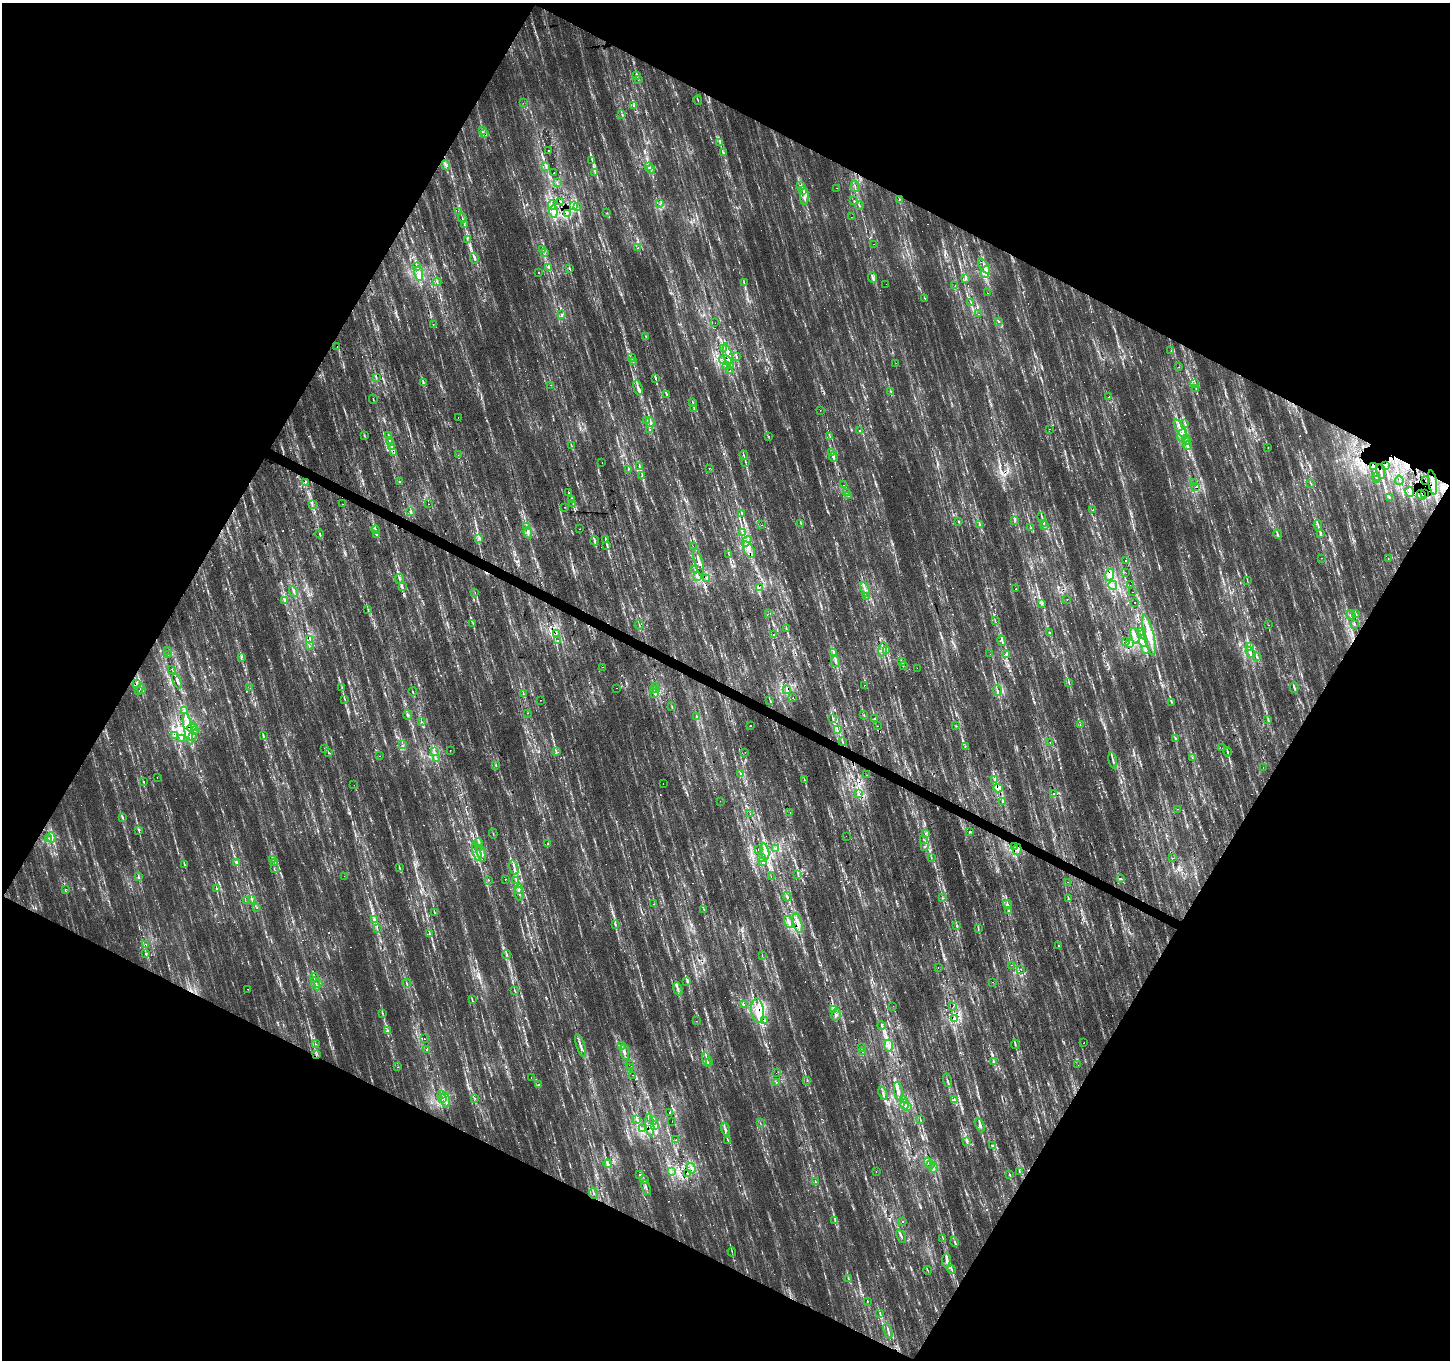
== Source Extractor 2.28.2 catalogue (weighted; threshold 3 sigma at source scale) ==
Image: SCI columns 3-5792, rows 259-5689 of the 5792 x 5881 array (HDU 1 of 3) = the unmasked area's bounding box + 8 px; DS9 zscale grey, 4 x 4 block average (1 PNG px = mean of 4 x 4 image px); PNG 1452 x 1362 px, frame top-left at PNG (2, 3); each listed source drawn as its Kron ellipse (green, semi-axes under 4 px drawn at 4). Shown black and unused: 47% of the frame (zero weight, under 2 of 3 exposures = <1% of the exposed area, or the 3 px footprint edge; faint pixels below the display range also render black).
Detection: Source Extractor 2.28.2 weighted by HDU 2 'WHT'. Background 0.0153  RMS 0.0065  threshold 0.0292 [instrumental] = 3 sigma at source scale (4.5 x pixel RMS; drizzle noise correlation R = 1.50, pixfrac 1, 0.0396/0.0396 arcsec/px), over >= 5 px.
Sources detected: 1316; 16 too faint to see at this stretch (4 x 4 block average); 152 cosmic-ray / hot-pixel residue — neither listed nor drawn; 36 coinciding with a brighter row at this scale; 81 inside a brighter listed object's ellipse — not listed separately; of the other 1031, all 500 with FLUX_AUTO >= 2.12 (the completeness limit of this list) listed and drawn (531 fainter detections not listed), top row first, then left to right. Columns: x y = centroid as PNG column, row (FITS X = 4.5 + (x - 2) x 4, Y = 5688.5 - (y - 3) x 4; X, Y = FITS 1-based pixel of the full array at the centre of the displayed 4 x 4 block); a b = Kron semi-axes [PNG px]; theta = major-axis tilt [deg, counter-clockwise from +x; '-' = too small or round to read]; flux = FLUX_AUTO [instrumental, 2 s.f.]
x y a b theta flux
637 76 2 2 - 2.2
638 79 2 2 - 2.4
698 100 4 2 - 3
523 103 2 2 - 7.2
634 106 4 3 - 8.5
622 115 4 2 - 3.9
482 131 3 2 - 3.6
485 133 2 2 - 5.4
720 143 3 2 - 3.6
549 150 2 2 - 28
723 153 4 2 - 3.5
592 160 3 2 - 3.1
446 165 5 2 - 6.3
546 166 2 2 - 2.6
648 167 4 2 - 5.4
651 170 4 2 - 6.1
554 172 2 2 - 17
595 173 3 2 - 3.1
557 182 4 2 - 3.7
800 186 2 2 - 2.6
855 187 5 2 - 5.8
836 188 2 2 - 2.8
803 190 3 2 - 4
805 197 8 3 88 19
854 200 2 2 - 2.7
899 200 3 2 - 3.1
561 202 2 2 - 9.9
659 204 2 2 - 8.1
552 205 5 2 - 7.7
573 206 4 2 - 8.5
577 206 3 2 - 2.9
859 206 4 2 - 4.2
458 211 2 2 - 4.5
554 211 6 4 -89 22
567 213 2 2 - 47
607 213 2 2 - 2.9
852 217 2 2 - 3.8
462 218 5 2 - 4.8
464 225 4 2 - 7
467 239 2 2 - 2.5
873 244 2 2 - 2.2
638 248 2 2 - 8.1
543 250 3 2 - 2.6
545 252 2 2 - 3.6
474 258 5 3 - 8
417 266 3 3 - 5.2
984 266 9 3 -55 15
549 268 4 2 - 4.5
569 268 3 2 - 3.7
539 272 2 2 - 20
985 272 6 4 73 26
419 274 7 4 -79 30
873 278 5 2 - 8.7
966 278 3 2 - 3.6
437 282 4 2 - 4.3
744 282 2 2 - 2.8
886 284 2 2 - 4.5
955 286 2 2 - 8.9
987 293 2 2 - 7.2
925 298 2 2 - 2.3
971 302 4 2 - 3.6
979 314 2 2 - 7
562 315 3 2 - 3.5
998 321 2 2 - 6.8
715 323 2 2 - 3.7
433 324 2 2 - 2.2
646 336 2 2 - 2.3
337 346 2 2 - 3.1
723 348 4 2 - 4.3
1171 351 2 2 - 2.8
728 356 13 3 -74 31
736 356 3 2 - 3.3
632 358 4 2 - 3
725 360 7 4 -11 26
633 362 2 2 - 2.8
896 363 2 2 - 4.1
726 365 2 2 - 15
1178 367 2 2 - 2.6
730 371 2 2 - 24
376 377 3 2 - 3.5
655 378 3 2 - 4.7
423 383 3 2 - 3.6
1195 384 2 2 - 2.2
550 385 2 2 - 7.8
638 388 8 3 -74 16
1196 389 2 2 - 2.1
891 392 4 2 - 3.4
666 394 3 2 - 4.6
1109 397 2 2 - 5.5
373 399 4 2 - 2.5
693 402 3 2 - 3.8
694 409 3 2 - 2.9
820 410 2 2 - 6.8
458 417 2 2 - 14
647 420 2 2 - 2.7
650 422 5 2 - 7.5
1185 424 3 2 - 2.7
1049 429 2 2 - 3.6
1180 429 10 3 -60 27
650 430 2 2 - 2.3
860 431 2 2 - 2.2
388 435 3 2 - 3.4
1182 435 6 4 71 35
364 436 2 2 - 2.3
769 436 2 2 - 3.1
830 437 3 2 - 3.1
389 440 2 2 - 2.7
1186 440 5 2 - 6.4
390 443 2 2 - 2.5
571 445 3 2 - 2.6
391 446 2 2 - 3.6
1188 446 4 2 - 8.2
1268 447 2 2 - 36
394 452 3 2 - 3.5
831 452 3 2 - 3.7
458 455 2 2 - 3.4
744 455 4 2 - 3.9
833 457 5 2 - 7.9
602 462 2 2 - 2.4
745 462 2 2 - 2.4
1373 466 4 2 - 7
1386 466 2 2 - 2.4
639 467 3 2 - 3.6
709 468 2 2 - 3.7
628 469 3 2 - 4.4
1381 471 7 2 -78 10
642 476 2 2 - 3.3
1376 477 3 2 - 3.1
1377 480 2 2 - 2.7
1399 480 4 2 - 2.5
1426 481 2 2 - 2.2
305 482 3 2 - 3.3
400 482 2 2 - 3.8
1433 482 12 2 -80 22
1194 483 2 2 - 4.7
1311 483 3 2 - 3
843 485 2 2 - 10
1196 487 2 2 - 51
846 492 2 2 - 2.6
1410 492 5 2 - 9.4
569 493 2 2 - 4.4
1425 493 2 2 - 2.4
1421 495 5 2 - 7.4
849 496 2 2 - 3
1389 497 2 2 - 2.8
572 499 4 2 - 5.9
573 503 3 2 - 5.3
342 504 2 2 - 2.5
428 504 2 2 - 2.2
312 505 2 2 - 2.4
565 507 2 2 - 3.2
1092 510 2 2 - 2.5
410 511 2 2 - 3.1
742 514 3 2 - 3.1
1042 517 3 2 - 2.6
1014 520 3 2 - 5.8
959 522 2 2 - 3.7
1044 523 3 2 - 3.4
801 524 2 2 - 3.1
979 524 3 2 - 2.7
761 525 2 2 - 3.1
1318 525 5 2 - 6.6
526 526 2 2 - 4.5
1044 526 3 2 - 3.4
1031 527 2 2 - 3
580 529 2 2 - 3.8
376 530 4 2 - 4.8
743 532 2 2 - 2.6
528 533 6 3 -70 9.7
320 534 4 2 - 5.5
1277 534 5 2 - 9.2
1321 534 3 2 - 3.1
377 535 2 2 - 2.3
479 538 3 2 - 2.6
606 539 2 2 - 2.8
594 541 4 2 - 7.3
747 541 6 2 55 11
607 545 3 2 - 3.2
693 547 2 2 - 3.1
749 550 9 5 -60 31
729 555 2 2 - 2.1
1322 558 2 2 - 3.4
1388 559 3 2 - 2.3
1125 561 2 2 - 12
699 562 14 2 -76 18
695 569 2 2 - 2.3
1126 573 2 2 - 2.4
1109 575 6 4 68 31
698 577 3 2 - 3.8
707 578 3 2 - 3.4
399 579 5 2 - 5.3
1247 580 4 2 - 3.3
1113 585 4 2 - 6.4
1130 585 2 2 - 3.6
402 587 3 2 - 5.3
759 587 2 2 - 3.4
865 589 7 3 -70 15
1016 589 2 2 - 3.9
294 591 6 2 -70 8.3
1132 592 2 2 - 8.1
475 593 2 2 - 2.3
866 596 2 2 - 2.1
1067 599 2 2 - 22
285 601 4 2 - 5.4
1135 602 2 2 - 40
1042 604 3 2 - 4
368 610 2 2 - 2.4
768 614 2 2 - 4.8
1356 614 3 2 - 2.6
1351 615 4 2 - 5.8
995 621 3 2 - 2.7
473 624 3 2 - 2.4
639 625 5 2 - 3.3
1269 625 2 2 - 4.9
1354 625 2 2 - 3.2
786 629 2 2 - 2.5
1141 632 4 2 - 5.1
1050 633 3 2 - 2.4
556 634 2 2 - 2.8
773 635 2 2 - 20
1142 635 3 2 - 5.8
1149 635 21 5 -77 63
1135 636 8 2 -77 11
310 639 2 2 - 11
558 641 2 2 - 5.7
1002 641 5 2 - 8
1143 641 6 3 -83 18
1125 642 2 2 - 43
1130 644 3 2 - 4.9
310 646 2 2 - 2.3
1249 647 2 2 - 2.6
882 649 7 3 79 17
887 650 4 2 - 7.4
1146 650 3 2 - 13
167 651 2 2 - 3.6
834 652 3 2 - 4.9
1250 653 6 3 -54 12
168 654 2 2 - 6.3
990 654 2 2 - 2.8
1006 655 2 2 - 4.5
241 657 3 2 - 4.7
1257 657 2 2 - 3.8
835 661 6 3 -79 11
901 662 3 2 - 3.8
903 666 2 2 - 2.4
602 667 2 2 - 3.6
917 668 2 2 - 3
172 669 2 2 - 9.5
177 681 8 2 -65 9.5
1069 682 3 2 - 3.3
137 683 3 2 - 4.4
865 685 2 2 - 3.8
655 687 2 2 - 8.5
250 688 2 2 - 2.4
342 688 2 2 - 2.3
616 688 2 2 - 4.5
1294 688 5 2 - 7.2
141 689 5 2 - 8.4
654 689 2 2 - 3.2
656 689 2 2 - 18
786 689 3 2 - 4.5
139 690 2 2 - 2.9
997 690 5 3 - 7.9
413 692 4 2 - 3.7
523 694 2 2 - 2.6
655 694 2 2 - 2.3
793 697 2 2 - 8.2
345 700 3 2 - 2.2
540 700 2 2 - 3.9
770 700 2 2 - 2.5
1171 702 2 2 - 2.2
672 707 3 2 - 2.7
184 711 2 2 - 3.6
528 713 2 2 - 2.2
408 715 5 2 - 5.7
864 715 2 2 - 3.3
696 716 2 2 - 2.3
875 718 2 2 - 2.7
833 719 2 2 - 3.3
1268 719 3 2 - 3.2
422 722 2 2 - 3.3
750 725 2 2 - 4.1
1080 725 2 2 - 2.5
878 726 2 2 - 5.7
956 726 2 2 - 2.3
192 727 5 2 - 10
195 728 3 2 - 3.1
188 729 16 3 -80 87
837 729 4 2 - 3.9
195 730 2 2 - 2.3
175 735 3 3 - 10
263 735 2 2 - 3.2
192 737 2 2 - 37
1175 738 2 2 - 3
181 739 3 2 - 3.7
842 742 4 2 - 5.1
1050 742 2 2 - 4.9
402 745 2 2 - 2.3
965 746 2 2 - 2.6
324 748 2 2 - 3.8
1222 748 2 2 - 4.1
450 750 2 2 - 3.3
434 751 3 2 - 4.8
556 752 3 2 - 2.3
745 752 2 2 - 2.3
1227 752 4 2 - 4.5
328 753 2 2 - 2.9
379 756 2 2 - 2.4
1192 757 3 2 - 2.3
436 758 2 2 - 2.6
1113 760 8 2 -79 9.4
496 765 2 2 - 4.6
1263 767 2 2 - 3.8
740 774 4 2 - 5.3
867 775 2 2 - 2.3
157 778 2 2 - 2.6
804 779 2 2 - 2.1
995 780 3 2 - 2.6
144 782 3 2 - 2.8
663 784 2 2 - 2.2
354 785 2 2 - 2.3
998 788 5 4 - 16
858 793 2 2 - 3
1053 793 2 2 - 20
720 801 2 2 - 5.4
1002 801 2 2 - 2.5
1178 809 2 2 - 6.8
790 813 2 2 - 4
750 814 2 2 - 2.2
122 817 4 2 - 4.8
138 830 4 2 - 3.1
970 831 2 2 - 2.8
493 833 5 2 - 2.7
925 833 2 2 - 2.8
846 836 2 2 - 3
51 837 5 3 - 12
48 838 2 2 - 44
924 840 3 2 - 3.2
479 844 6 2 -81 8.7
547 844 2 2 - 3.9
925 846 2 2 - 4.5
1014 847 2 2 - 2.4
758 849 2 2 - 79
775 849 2 2 - 8.3
1017 849 6 2 -87 10
765 851 8 2 -77 12
477 852 9 3 -75 21
481 853 8 3 -75 18
762 857 4 2 - 10
931 858 3 2 - 3.5
1173 858 2 2 - 3.4
273 859 2 2 - 2.5
236 862 3 2 - 5.5
763 862 2 2 - 3
274 863 3 2 - 2.8
184 864 3 2 - 3.4
514 867 7 2 -77 11
274 868 3 2 - 2.7
400 868 2 2 - 2.5
798 874 2 2 - 2.3
344 876 2 2 - 2.2
771 876 2 2 - 2.4
138 877 3 2 - 4.8
505 879 2 2 - 2.5
1121 879 3 2 - 3
489 880 2 2 - 4.9
516 880 2 2 - 3
1068 882 2 2 - 2.2
66 889 2 2 - 8.9
216 889 3 2 - 3.6
519 889 4 2 - 9.2
519 893 7 2 -78 7.2
787 897 5 2 - 6.5
942 898 2 2 - 2.2
1068 899 2 2 - 3.2
247 900 2 2 - 3.1
252 900 4 2 - 3.3
654 904 2 2 - 5.8
1007 904 4 2 - 4.7
257 907 2 2 - 2.3
703 909 2 2 - 2.9
1009 910 2 2 - 2.7
435 913 2 2 - 2.3
374 919 4 2 - 5.2
788 922 6 3 -74 14
798 923 10 3 -74 24
615 925 3 2 - 3
957 926 3 2 - 3.3
377 928 2 2 - 2.9
978 929 3 2 - 2.5
430 934 3 2 - 2.5
146 945 2 2 - 5.4
1059 946 4 2 - 2.7
146 953 3 2 - 3.9
507 954 4 2 - 5.9
762 956 2 2 - 3
1012 965 2 2 - 9.9
938 968 2 2 - 2.7
1021 969 2 2 - 3
314 978 4 2 - 4.4
687 982 2 2 - 3
993 982 2 2 - 2.8
406 983 4 2 - 4.1
316 984 7 3 -66 11
319 984 2 2 - 3.2
248 989 2 2 - 8.4
678 989 7 2 -70 9.6
514 991 4 2 - 3
472 1000 2 2 - 2.2
743 1004 3 2 - 3.6
893 1006 2 2 - 3.5
953 1006 2 2 - 4.9
834 1009 3 3 - 9.9
758 1011 12 6 -84 59
382 1013 2 2 - 2.6
836 1015 6 4 81 15
955 1019 4 2 - 8.6
765 1020 2 2 - 11
696 1021 2 2 - 2.3
881 1026 4 2 - 2.7
387 1031 3 2 - 4.3
424 1039 2 2 - 3.6
1084 1043 2 2 - 4
315 1044 2 2 - 2.2
1015 1044 4 2 - 3.9
580 1045 12 2 -71 17
622 1046 2 2 - 2.7
889 1046 6 3 -87 16
861 1048 2 2 - 2.4
427 1049 2 2 - 11
625 1052 8 3 -80 14
862 1052 3 2 - 2.6
316 1054 3 2 - 3.7
707 1059 7 2 -75 8.4
994 1062 3 3 - 5.5
710 1063 2 2 - 2.1
629 1065 2 2 - 3.4
1078 1065 2 2 - 2.4
398 1067 2 2 - 2.5
631 1067 2 2 - 7.8
776 1073 2 2 - 3.4
632 1075 2 2 - 13
531 1077 2 2 - 2.3
807 1080 2 2 - 2.8
947 1080 7 2 -75 7.7
776 1082 2 2 - 3.5
538 1084 2 2 - 4.4
898 1091 10 2 -78 17
883 1093 7 2 -69 10
442 1094 2 2 - 2.4
475 1098 2 2 - 2.5
443 1099 2 2 - 2.2
445 1100 8 3 -82 17
903 1100 3 2 - 4.7
955 1100 2 2 - 2.5
905 1105 5 2 - 9.5
907 1107 2 2 - 8.9
670 1113 2 2 - 35
637 1119 2 2 - 3.3
654 1120 3 2 - 4
920 1120 4 2 - 2.9
672 1121 2 2 - 25
760 1123 3 2 - 2.2
650 1125 11 3 -83 22
655 1125 4 3 - 9.7
980 1125 7 2 -71 11
642 1128 3 2 - 2.2
725 1129 7 2 -75 11
676 1140 2 2 - 16
728 1140 2 2 - 2.6
967 1141 4 2 - 6.9
992 1146 3 2 - 2.7
928 1163 5 2 - 4.6
608 1164 4 2 - 6.4
931 1164 2 2 - 9.7
691 1168 5 2 - 8.4
933 1168 5 2 - 8
671 1171 2 2 - 3.4
876 1172 2 2 - 2.2
1019 1172 3 2 - 2.7
640 1174 3 2 - 2.6
688 1174 2 2 - 18
1010 1175 3 2 - 3.1
644 1180 3 2 - 3.9
815 1182 2 2 - 2.7
646 1188 8 2 -71 10
593 1193 6 2 -81 4.5
835 1220 2 2 - 2.2
903 1222 2 2 - 6.9
901 1236 7 2 -65 7
943 1239 3 2 - 3
954 1242 5 2 - 6.2
732 1252 4 2 - 2.6
946 1260 7 4 87 14
952 1269 4 2 - 6
927 1270 4 2 - 2.8
849 1279 2 2 - 2.2
867 1301 2 2 - 2.2
880 1313 4 2 - 4.2
888 1331 8 2 -73 9.1
Overlapping masked pixels (flux is a lower limit): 30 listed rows (the first 20) at x y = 485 133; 561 202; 567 213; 728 356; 725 360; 1182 435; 394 452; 1373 466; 1381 471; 1426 481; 1433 482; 1196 487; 1425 493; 1421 495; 749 550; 1109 575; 556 634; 1142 635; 1149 635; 1143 641
Diffuse or blended objects may show on this block-average render without a row.